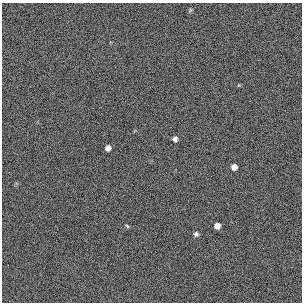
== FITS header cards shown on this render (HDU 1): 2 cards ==
NAXIS1  =                  300 / length of original image axis
NAXIS2  =                  300 / length of original image axis

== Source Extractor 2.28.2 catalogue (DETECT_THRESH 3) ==
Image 300 x 300 px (HDU 1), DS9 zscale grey, 1 PNG px = 1 image px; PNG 304 x 304 px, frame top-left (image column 1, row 300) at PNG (2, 3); no overlay
Background 385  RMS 67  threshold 200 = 3 sigma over >= 5 px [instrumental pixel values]
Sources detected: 6; all 6 listed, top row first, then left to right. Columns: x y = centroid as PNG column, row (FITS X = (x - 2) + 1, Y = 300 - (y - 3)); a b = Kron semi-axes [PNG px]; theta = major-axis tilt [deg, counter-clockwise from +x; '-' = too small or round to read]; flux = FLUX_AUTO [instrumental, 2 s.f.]
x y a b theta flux
175 139 5 5 - 14000
108 148 5 5 - 21000
234 167 5 5 - 26000
127 226 6 4 -45 5500
217 226 5 5 - 25000
196 234 5 5 - 11000